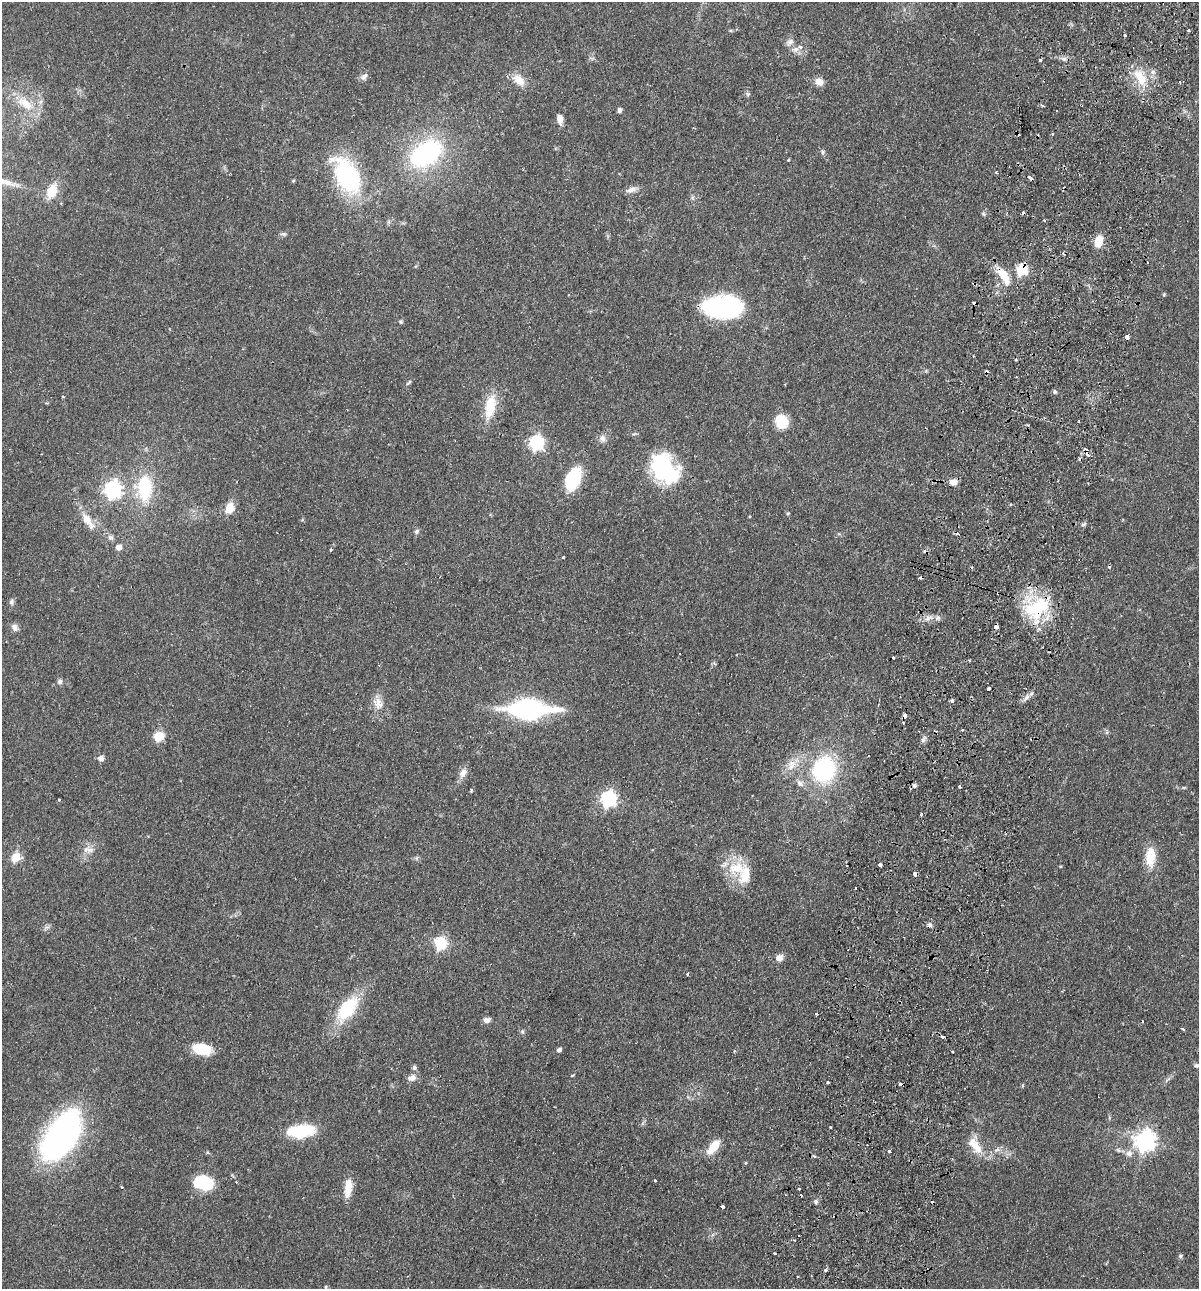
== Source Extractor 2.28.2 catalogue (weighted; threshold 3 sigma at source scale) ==
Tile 10 of 4 x 4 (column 2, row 3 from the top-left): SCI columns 1505-2701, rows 1306-2592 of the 5280 x 5184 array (HDU 1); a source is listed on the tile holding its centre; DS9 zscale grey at full resolution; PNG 1201 x 1291 px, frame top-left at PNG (2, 2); no overlay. Shown black and unused: <1% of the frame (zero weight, under 2 of 3 exposures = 3% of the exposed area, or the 3 px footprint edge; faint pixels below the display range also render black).
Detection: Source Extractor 2.28.2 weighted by HDU 2 'WHT'; one run over the whole footprint, this tile lists its part. Background 0.0641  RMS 0.0053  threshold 0.024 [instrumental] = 3 sigma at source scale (4.5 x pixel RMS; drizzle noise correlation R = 1.50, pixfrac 1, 0.05/0.05 arcsec/px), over >= 5 px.
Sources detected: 149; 1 inside a brighter object's white glare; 21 cosmic-ray / hot-pixel residue — not listed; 4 inside a brighter listed object's ellipse — not listed separately; the other 123 listed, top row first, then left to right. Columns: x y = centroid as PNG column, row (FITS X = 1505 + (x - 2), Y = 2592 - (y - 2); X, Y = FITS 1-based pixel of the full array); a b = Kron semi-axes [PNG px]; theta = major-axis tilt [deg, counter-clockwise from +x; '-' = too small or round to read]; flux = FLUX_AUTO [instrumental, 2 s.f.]
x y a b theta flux
1188 30 3 3 - 2.2
1125 35 3 3 - 1.1
790 42 12 7 50 2.3
795 49 10 7 1 2.4
1040 60 3 3 - 1.4
364 76 10 7 27 1.9
1140 78 28 13 -55 12
519 80 19 11 -47 6.8
819 82 10 8 -25 3.8
748 94 6 6 - 0.93
25 104 27 12 -35 12
1042 105 4 3 - 0.9
620 110 5 4 - 1.5
560 119 10 6 -79 3.6
1018 133 4 3 - 3.5
822 152 8 4 -82 0.96
426 154 22 14 33 100
788 160 4 3 - 0.5
347 176 30 17 -64 75
293 181 4 4 - 0.6
631 190 16 7 16 2.9
52 191 13 9 68 11
983 214 6 4 -61 0.79
283 234 9 5 -6 1.1
1099 241 12 8 76 8
1022 269 6 6 - 48
1003 276 23 10 -56 10
1164 294 4 3 - 0.69
722 307 38 20 3 83
401 322 5 5 - 0.73
1127 337 4 3 - 3.9
409 382 9 4 44 0.87
1055 392 5 4 - 1.1
490 407 32 13 79 14
1044 418 3 3 - 0.58
781 421 12 11 - 16
1028 425 4 3 - 0.54
634 434 6 4 18 0.69
602 438 10 8 -67 2.4
536 443 7 6 - 98
1088 455 6 4 -60 2.6
664 469 35 24 -48 49
573 479 24 13 69 28
953 482 9 7 10 3.4
144 488 34 18 -89 28
112 489 7 7 - 170
230 508 12 9 73 6.9
87 520 23 9 -56 7.6
417 531 7 6 - 1.2
111 537 8 6 -2 1.5
118 547 5 5 - 3.8
331 549 3 3 - 1.1
563 557 3 3 - 0.98
11 602 8 6 80 1.4
1035 610 36 27 -67 31
927 618 8 5 45 1.7
15 627 9 7 -59 2.4
996 627 4 3 - 3.2
715 664 4 3 - 1.2
60 681 7 6 - 1.4
989 689 3 3 - 3.3
1026 698 9 5 54 1.9
952 700 4 3 - 1.5
378 703 18 11 -61 5.5
529 709 41 16 -1 90
905 715 4 3 - 3.8
962 730 3 2 - 0.66
159 737 6 5 - 27
101 758 8 7 - 2.1
791 766 15 9 56 5.4
824 769 28 24 74 54
463 773 15 8 59 3.6
800 783 11 7 -45 2.5
915 786 6 6 - 1.6
959 787 3 3 - 0.78
1184 788 6 3 -18 0.49
471 790 5 3 - 0.59
608 798 7 7 - 120
921 814 3 3 - 0.74
88 850 16 9 -6 4
15 857 6 5 - 22
1150 857 26 13 86 10
417 858 7 4 89 0.79
880 865 3 3 - 4.9
736 868 27 19 16 16
915 874 4 4 - 2.6
855 888 3 2 - 0.53
440 943 6 6 - 61
779 958 10 8 36 3.1
687 974 3 3 - 1
347 1008 28 14 53 31
816 1014 3 3 - 1.1
486 1020 9 6 14 2.2
1142 1021 3 2 - 0.65
1183 1029 3 2 - 1.4
522 1032 7 5 -70 1
942 1037 3 3 - 2.3
202 1049 21 11 -11 14
559 1050 5 4 - 1.7
1196 1065 7 5 -9 1.1
414 1068 7 5 -77 1.2
412 1078 11 9 24 3.1
828 1083 3 3 - 1.9
831 1127 3 2 - 0.49
300 1131 26 11 6 31
62 1136 48 25 56 160
1145 1141 8 7 - 280
973 1144 24 14 -60 9.2
713 1147 18 8 52 9.9
997 1150 10 5 22 1.8
889 1151 3 3 - 2.2
207 1152 5 3 - 0.57
1129 1154 10 9 - 3
814 1156 5 3 - 0.74
655 1180 3 3 - 1.3
200 1182 12 9 49 18
348 1188 22 9 81 8.1
799 1189 3 3 - 1.3
816 1202 6 5 - 1.2
722 1206 4 3 - 2.8
1180 1256 6 5 - 1
825 1270 3 3 - 1.7
326 1287 5 3 - 0.52
Overlapping masked pixels (flux is a lower limit): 7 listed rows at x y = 1018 133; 1022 269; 1088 455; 1035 610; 996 627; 905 715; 915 874
Unlisted compact peaks at least as high as the median listed source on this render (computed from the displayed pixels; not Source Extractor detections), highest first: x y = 923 740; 938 618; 1083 524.